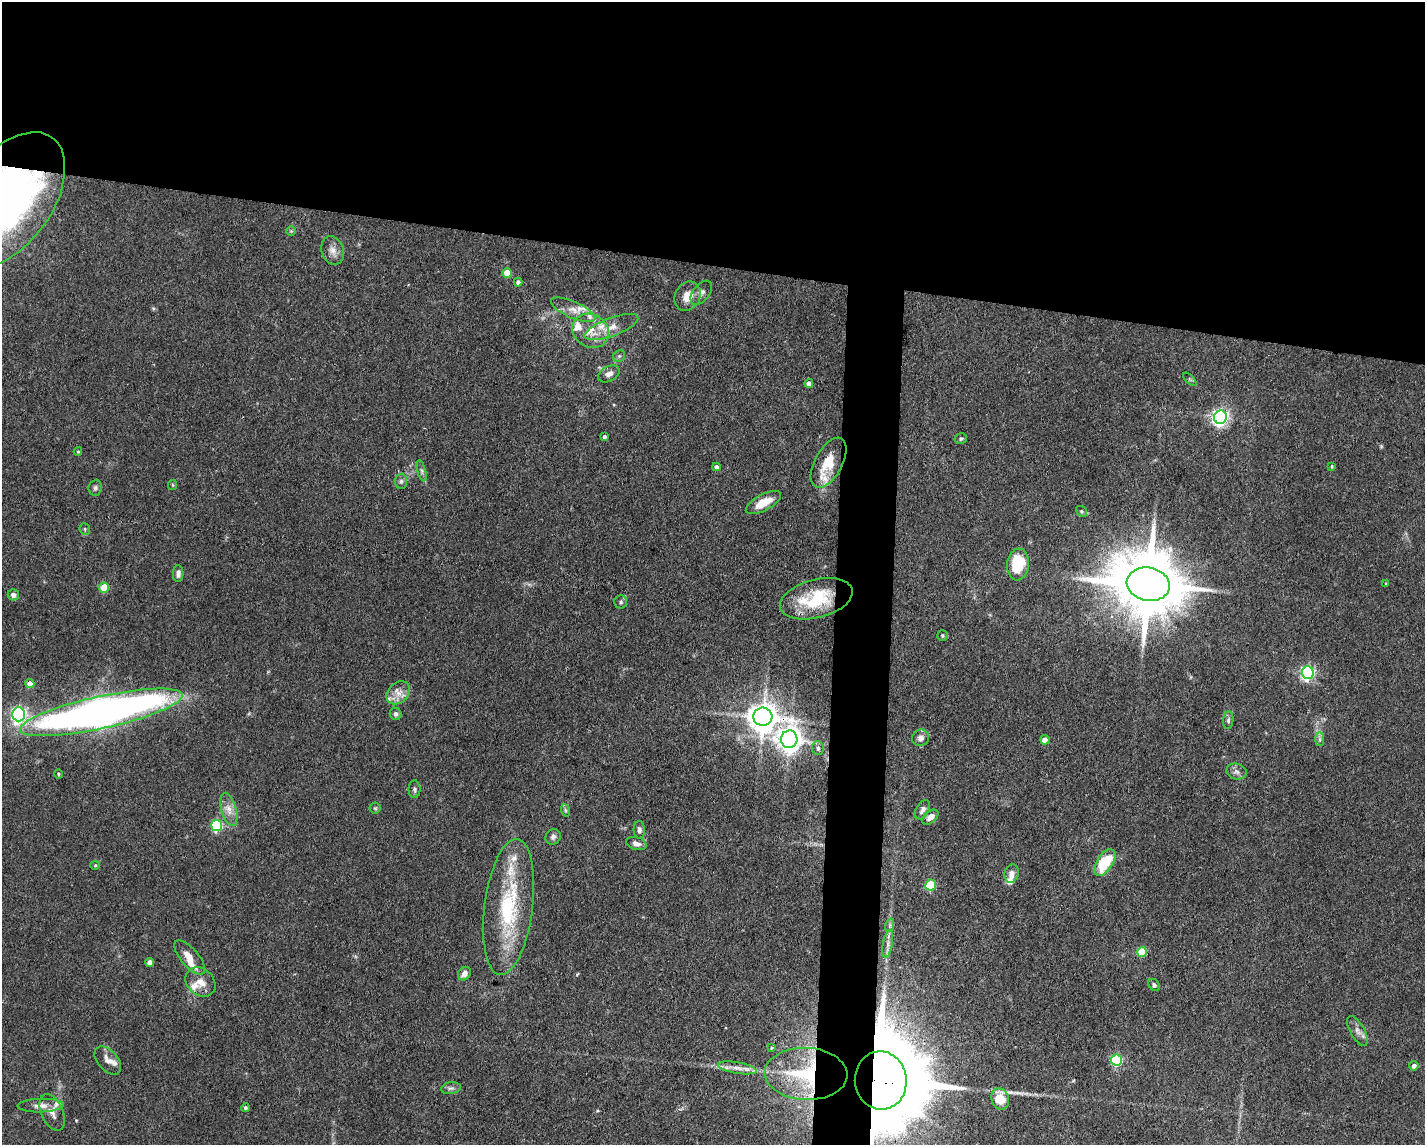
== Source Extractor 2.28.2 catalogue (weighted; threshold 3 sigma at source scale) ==
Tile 2 of 3 x 4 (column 2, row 1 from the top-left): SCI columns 1533-2955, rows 3430-4572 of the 4598 x 4572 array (HDU 1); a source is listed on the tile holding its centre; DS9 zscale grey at full resolution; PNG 1427 x 1147 px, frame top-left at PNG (2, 2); each listed source drawn as its Kron ellipse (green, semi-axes under 4 px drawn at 4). Shown black and unused: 26% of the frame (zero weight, under 3 of 4 exposures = <1% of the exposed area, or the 3 px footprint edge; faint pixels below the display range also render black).
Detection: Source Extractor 2.28.2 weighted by HDU 2 'WHT'; one run over the whole footprint, this tile lists its part. Background 0.0928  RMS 0.0042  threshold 0.0191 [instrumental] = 3 sigma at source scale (4.5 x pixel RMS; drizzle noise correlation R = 1.50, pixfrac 1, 0.05/0.05 arcsec/px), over >= 5 px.
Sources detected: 99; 11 inside a brighter listed object's ellipse — not listed separately; the other 88 listed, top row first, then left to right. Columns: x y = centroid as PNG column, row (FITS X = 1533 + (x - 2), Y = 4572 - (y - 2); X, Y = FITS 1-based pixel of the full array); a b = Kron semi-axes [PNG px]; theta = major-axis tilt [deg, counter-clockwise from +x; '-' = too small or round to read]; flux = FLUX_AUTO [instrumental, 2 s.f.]
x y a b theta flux
7 200 77 45 54 210
291 231 5 5 - 0.55
333 250 14 11 -71 3.3
507 273 5 5 - 9.4
518 282 4 4 - 1.2
701 293 14 8 51 2.2
688 296 15 12 60 5.7
573 310 24 8 -24 5
611 327 28 9 21 6.2
591 331 19 16 -31 9.3
619 356 6 5 - 0.83
609 374 11 7 28 2.5
1190 379 8 3 -45 0.51
809 383 4 4 - 2.1
1220 417 7 6 - 150
604 437 4 3 - 1
961 439 6 5 - 0.78
78 451 4 4 - 0.45
828 463 27 14 62 10
1332 466 4 3 - 0.5
716 467 4 4 - 1.9
422 471 11 3 -75 1
401 481 7 6 - 1.1
173 485 5 4 - 0.48
95 488 8 6 83 1.1
763 503 19 8 28 7.2
1081 511 6 4 -37 0.59
85 529 6 5 - 0.72
1018 564 16 11 83 15
178 574 8 5 88 1.6
1148 584 22 16 -11 4300
1386 584 3 2 - 0.45
104 587 5 5 - 13
13 595 5 5 - 1.8
816 599 37 19 14 24
621 602 6 6 - 1.1
942 635 5 5 - 0.66
1308 673 6 6 - 95
30 684 4 4 - 3.6
398 693 13 10 43 4.1
101 712 83 16 12 310
19 714 7 6 - 120
396 714 6 5 - 1.2
763 717 9 9 - 670
1228 720 9 5 85 1.1
921 738 9 8 - 1.9
789 739 8 8 - 430
1320 739 7 4 -90 0.94
1045 740 4 4 - 3.9
818 748 7 6 - 1.4
1236 772 10 8 -14 1.9
58 774 5 3 - 0.41
414 789 9 6 -89 1
375 808 5 5 - 0.55
229 809 17 7 -74 3.8
565 810 6 4 -71 0.71
923 810 10 6 59 1.7
930 817 9 6 41 2.7
217 826 5 5 - 42
639 830 9 5 -87 1.3
553 837 8 7 - 1.4
636 843 10 6 -17 2.3
1105 862 15 8 56 17
95 865 4 4 - 0.44
1012 873 9 7 78 2.4
931 885 5 5 - 22
509 907 68 24 83 41
890 925 7 4 72 0.82
888 944 14 5 79 2
1142 952 5 5 - 15
190 958 21 9 -49 4.5
150 962 4 4 - 2.6
464 974 7 6 - 2.1
200 982 16 13 -42 5.1
1154 985 6 5 - 0.97
1357 1031 16 7 -61 2.4
771 1048 4 3 - 0.47
108 1060 16 10 -49 3
1117 1060 5 5 - 38
1414 1066 5 4 - 1.7
737 1068 19 5 -10 3.5
806 1074 41 26 -2 37
881 1080 29 26 -84 8700
451 1088 10 6 9 1.3
1000 1099 11 8 -72 9.9
40 1106 23 7 2 3.7
245 1108 4 4 - 0.67
52 1112 19 11 -66 3.4
Overlapping masked pixels (flux is a lower limit): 7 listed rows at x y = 7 200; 1148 584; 816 599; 763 717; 789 739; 806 1074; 881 1080
Isophote crosses this tile's border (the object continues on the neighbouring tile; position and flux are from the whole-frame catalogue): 2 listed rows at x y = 7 200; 881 1080